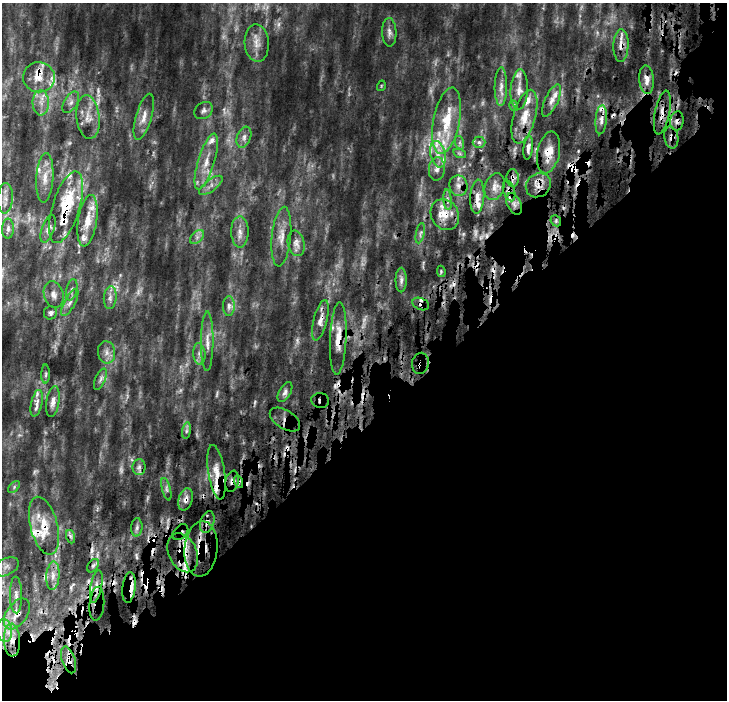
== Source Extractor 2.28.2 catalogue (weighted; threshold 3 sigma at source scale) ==
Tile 4 of 2 x 2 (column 2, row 2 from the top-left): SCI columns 867-1591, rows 151-848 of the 1696 x 1693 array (HDU 1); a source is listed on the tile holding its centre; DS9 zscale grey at full resolution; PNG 729 x 702 px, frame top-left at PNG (2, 3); each listed source drawn as its Kron ellipse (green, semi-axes under 4 px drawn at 4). Shown black and unused: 46% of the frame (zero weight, under 4 of 9 exposures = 19% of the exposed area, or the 3 px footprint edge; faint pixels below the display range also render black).
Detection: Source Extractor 2.28.2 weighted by HDU 2 'WHT'; one run over the whole footprint, this tile lists its part. Background 0.193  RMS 0.039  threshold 0.158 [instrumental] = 3 sigma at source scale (4.09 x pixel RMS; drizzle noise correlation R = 1.36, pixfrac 0.8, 0.0396/0.0396 arcsec/px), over >= 5 px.
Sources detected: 167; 14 too faint to see at this stretch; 24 cosmic-ray / hot-pixel residue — neither listed nor drawn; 29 inside a brighter listed object's ellipse — not listed separately; the other 100 listed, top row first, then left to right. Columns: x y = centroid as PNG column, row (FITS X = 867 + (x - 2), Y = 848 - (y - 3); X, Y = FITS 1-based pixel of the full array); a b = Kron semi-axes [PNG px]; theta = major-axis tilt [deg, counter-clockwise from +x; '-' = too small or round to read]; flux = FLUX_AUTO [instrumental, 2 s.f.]
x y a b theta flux
389 32 14 7 -89 17
257 43 19 12 -87 33
621 45 16 7 88 26
39 77 16 15 - 60
647 80 14 7 -86 28
381 86 5 3 - 2.9
501 87 19 6 89 24
519 90 20 8 87 27
551 100 18 6 65 25
71 102 12 6 59 16
41 103 12 8 -88 27
514 106 5 3 - 3.7
204 111 10 8 38 12
662 112 22 7 78 31
88 117 22 11 -83 44
144 117 24 8 74 30
524 117 28 11 75 65
601 120 14 5 85 18
447 121 33 13 79 110
677 121 9 6 81 16
244 137 11 6 69 16
671 137 11 7 -81 15
479 142 6 5 - 8.5
460 143 7 4 -72 7
528 148 12 4 83 16
548 152 21 11 78 48
438 154 13 7 -77 29
460 154 6 4 -19 5.8
206 162 29 8 73 51
437 169 12 8 84 19
45 178 25 8 86 39
513 178 9 6 -85 12
211 185 14 5 37 17
538 185 13 11 38 33
458 186 10 9 - 22
495 187 14 9 69 26
509 191 11 5 -73 13
477 197 17 7 86 27
5 198 15 7 87 24
448 200 10 4 -85 10
514 204 11 7 -63 16
66 207 37 13 73 160
445 215 16 13 -60 51
87 221 26 9 81 58
556 221 6 4 -48 6.3
8 229 10 6 89 14
48 229 14 6 71 18
240 232 15 8 -89 22
420 233 10 3 78 7.3
197 237 8 5 46 9.6
281 237 30 9 84 41
296 243 13 8 -78 17
441 271 6 4 -80 4.2
401 280 12 5 90 13
72 290 11 5 78 13
54 295 13 9 -74 25
110 298 11 6 84 17
70 303 15 5 62 18
421 304 9 6 -22 9.7
229 306 10 6 90 14
50 313 7 6 - 11
320 320 21 6 76 25
338 338 36 8 88 57
207 341 30 6 89 30
106 352 11 8 -81 20
199 354 11 6 -85 14
420 363 10 8 77 36
46 374 9 3 90 6.1
100 379 11 5 67 11
285 392 11 5 59 12
320 400 9 7 -10 12
53 401 15 6 81 22
37 403 13 5 78 17
285 420 17 9 -31 23
187 431 8 4 81 8
139 467 8 6 88 12
217 472 27 8 -81 41
232 481 11 6 78 15
239 482 6 4 -73 7.6
14 487 7 4 47 5.7
166 489 11 3 -75 7.1
186 499 11 7 73 18
207 522 11 6 72 21
44 526 30 13 -75 82
137 527 9 5 86 9.3
180 532 9 6 47 10
71 537 7 4 -70 8.1
201 549 28 16 85 100
183 553 20 14 -64 62
93 566 7 5 53 7.8
6 567 13 8 27 15
53 576 14 6 86 24
96 586 16 5 80 22
129 587 15 6 83 44
16 595 18 6 -89 22
97 604 17 7 85 19
17 614 17 10 55 46
4 630 11 7 -80 27
12 640 16 8 -88 43
68 660 14 6 -72 24
Overlapping masked pixels (flux is a lower limit): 32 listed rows (the first 20) at x y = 621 45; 39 77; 647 80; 662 112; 677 121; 671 137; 548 152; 513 178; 538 185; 509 191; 66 207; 445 215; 421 304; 320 320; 338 338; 420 363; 320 400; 285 420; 217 472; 232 481